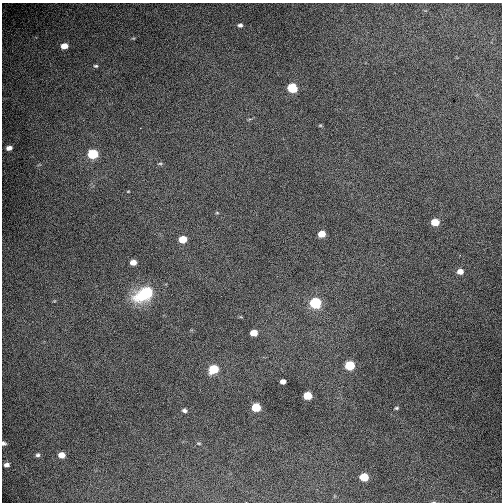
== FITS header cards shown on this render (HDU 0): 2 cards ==
NAXIS1  =                  500 / Axis length
NAXIS2  =                  500 / Axis length

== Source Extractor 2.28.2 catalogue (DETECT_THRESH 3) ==
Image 500 x 500 px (HDU 0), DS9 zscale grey, 1 PNG px = 1 image px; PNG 504 x 504 px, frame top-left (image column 1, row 500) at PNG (2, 3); no overlay
Background 6950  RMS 44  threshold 132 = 3 sigma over >= 5 px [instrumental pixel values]
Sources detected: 32; all 32 listed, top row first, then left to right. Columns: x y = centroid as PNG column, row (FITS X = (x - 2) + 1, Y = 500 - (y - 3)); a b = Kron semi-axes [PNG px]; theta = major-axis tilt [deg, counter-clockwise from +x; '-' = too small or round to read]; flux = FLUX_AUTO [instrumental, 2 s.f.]
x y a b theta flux
240 25 5 4 - 8100
133 38 5 3 - 2400
64 46 6 5 - 34000
96 66 6 4 -12 4600
292 88 7 6 - 120000
320 125 5 3 - 2900
9 148 5 4 - 15000
93 154 6 5 - 170000
160 164 7 3 8 3700
128 191 4 3 - 2000
217 213 5 3 - 2900
435 222 6 5 - 58000
322 234 6 5 - 43000
183 239 6 5 - 59000
133 262 5 5 - 22000
460 271 6 5 - 19000
145 293 15 9 29 230000
315 303 7 6 - 260000
254 333 6 5 - 40000
350 365 6 6 - 120000
213 369 7 6 - 110000
283 381 5 4 - 15000
307 395 6 5 - 76000
256 407 6 5 - 94000
396 408 5 4 - 3900
184 410 6 5 - 7300
3 443 5 4 - 7300
199 443 6 3 -8 3000
38 455 5 5 - 6000
62 455 6 5 - 27000
7 465 6 5 - 10000
364 477 6 5 - 75000
At the frame edge (FLAGS 8, measured only in part): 1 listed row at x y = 3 443